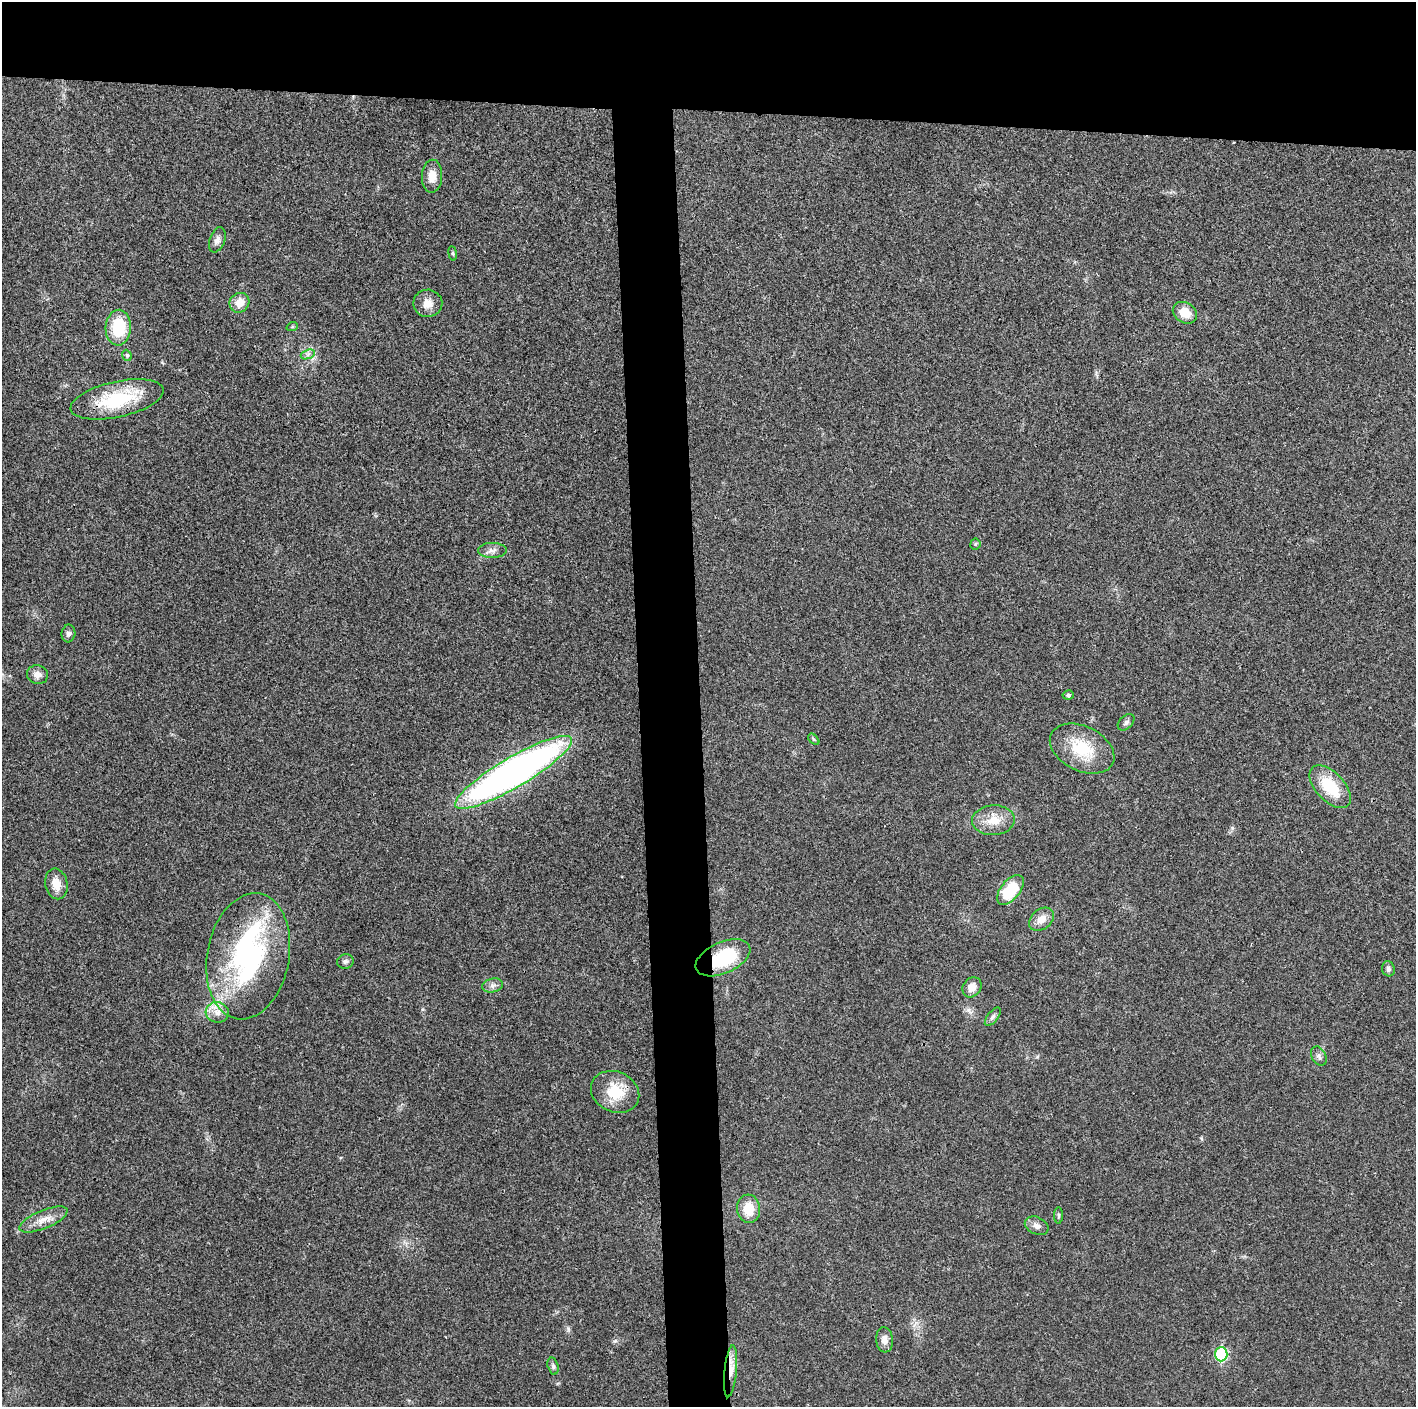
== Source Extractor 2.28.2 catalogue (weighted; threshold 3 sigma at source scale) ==
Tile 2 of 3 x 3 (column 2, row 1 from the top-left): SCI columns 1415-2828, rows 2816-4220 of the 4243 x 4223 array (HDU 1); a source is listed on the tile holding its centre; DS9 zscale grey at full resolution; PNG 1418 x 1409 px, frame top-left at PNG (2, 2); each listed source drawn as its Kron ellipse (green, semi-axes under 4 px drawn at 4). Shown black and unused: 12% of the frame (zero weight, under 3 of 4 exposures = <1% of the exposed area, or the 3 px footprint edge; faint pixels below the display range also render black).
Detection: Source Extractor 2.28.2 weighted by HDU 2 'WHT'; one run over the whole footprint, this tile lists its part. Background 0.0189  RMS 0.0039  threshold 0.0175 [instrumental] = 3 sigma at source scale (4.5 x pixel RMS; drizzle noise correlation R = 1.50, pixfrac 1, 0.05/0.05 arcsec/px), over >= 5 px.
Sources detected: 44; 1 inside a brighter object's white glare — neither listed nor drawn; the other 43 listed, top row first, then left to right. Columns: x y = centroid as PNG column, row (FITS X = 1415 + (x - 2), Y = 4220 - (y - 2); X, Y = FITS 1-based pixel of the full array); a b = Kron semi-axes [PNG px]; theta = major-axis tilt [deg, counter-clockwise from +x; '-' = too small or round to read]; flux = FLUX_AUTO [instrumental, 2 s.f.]
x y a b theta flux
432 176 16 10 87 4.1
217 240 13 7 70 2.1
453 253 7 4 -82 0.55
239 303 10 9 - 5.1
428 303 14 13 - 3.9
1185 313 13 10 -33 5.8
292 327 6 3 18 0.43
118 328 18 12 86 15
308 354 7 4 19 1
127 355 6 4 -68 0.6
117 399 47 18 12 24
975 544 5 5 - 0.61
492 550 14 7 1 2.1
68 633 9 7 86 1.4
37 675 11 9 -16 2.4
1068 695 5 4 - 0.69
1126 722 10 6 42 1.1
814 739 7 4 -46 0.6
1082 749 34 22 -26 16
514 772 67 15 30 210
1330 787 26 14 -47 15
993 820 21 15 3 7
56 884 15 11 -78 4.5
1010 890 17 9 51 16
1041 919 14 10 39 3.7
248 956 64 41 79 78
723 958 29 15 24 23
345 961 8 7 - 1.1
1388 969 7 6 - 1.1
492 985 10 7 13 1.6
972 987 10 9 - 3.7
217 1012 11 10 - 3.5
993 1017 11 5 52 1.2
1319 1056 10 7 -62 1.4
615 1092 25 20 -25 12
749 1209 14 11 -84 7.2
1059 1215 8 4 90 0.66
43 1220 26 9 22 4.9
1037 1226 12 8 -24 2.1
884 1340 12 8 -84 2.5
1221 1354 7 6 - 33
553 1366 9 5 -75 1
731 1371 26 6 84 4.7
Overlapping masked pixels (flux is a lower limit): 4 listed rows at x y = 117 399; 248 956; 723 958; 731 1371
Unlisted compact peaks at least as high as the median listed source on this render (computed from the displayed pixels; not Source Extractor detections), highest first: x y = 615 1341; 1232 828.